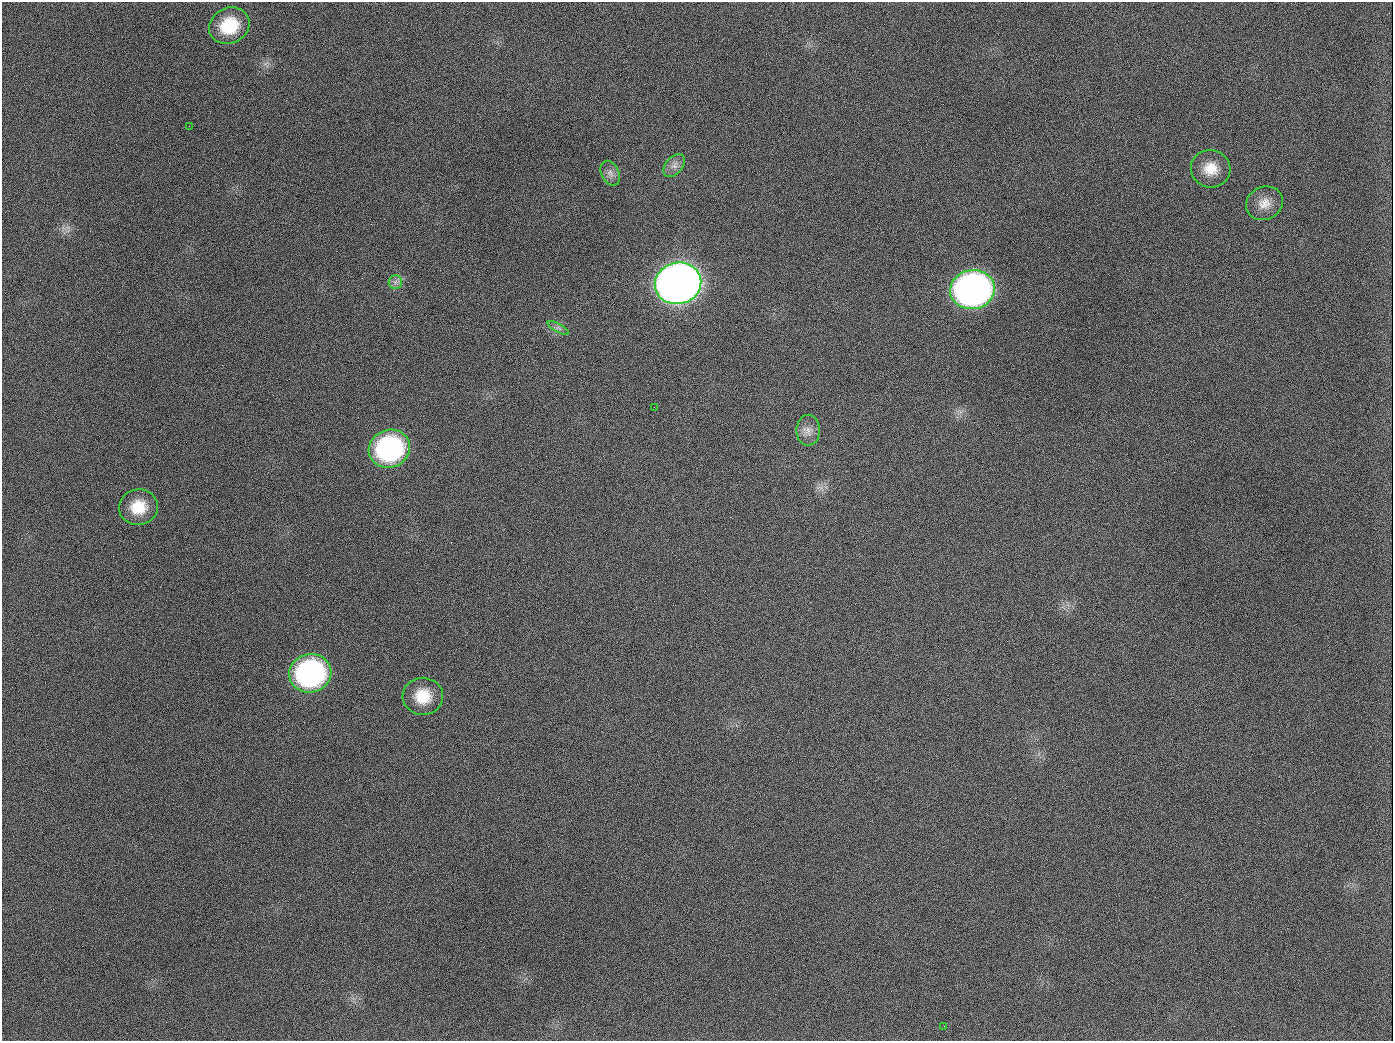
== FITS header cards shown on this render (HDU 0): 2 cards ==
NAXIS1  =                 1391
NAXIS2  =                 1039

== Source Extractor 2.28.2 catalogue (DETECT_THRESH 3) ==
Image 1391 x 1039 px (HDU 0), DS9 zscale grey, 1 PNG px = 1 image px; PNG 1395 x 1043 px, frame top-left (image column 1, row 1039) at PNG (2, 2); each listed source drawn as its Kron ellipse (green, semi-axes under 4 px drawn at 4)
Background 1370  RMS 66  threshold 197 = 3 sigma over >= 5 px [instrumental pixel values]
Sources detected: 17; all 17 listed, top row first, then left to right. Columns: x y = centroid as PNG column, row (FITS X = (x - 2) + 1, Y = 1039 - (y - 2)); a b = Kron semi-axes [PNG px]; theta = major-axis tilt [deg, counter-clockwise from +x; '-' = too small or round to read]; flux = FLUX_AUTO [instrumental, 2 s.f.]
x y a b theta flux
229 26 21 17 26 2.0e+05
189 126 2 2 - 9.5e+03
674 165 13 8 50 3.0e+04
1211 169 20 18 -12 9.5e+04
610 173 13 9 -64 2.8e+04
1264 203 19 16 25 6.4e+04
395 282 7 6 - 1.7e+04
678 283 23 20 16 6.0e+06
972 290 22 19 10 2.6e+06
558 328 12 4 -29 1.5e+04
654 407 2 2 - 4.7e+03
808 430 15 11 -90 4.2e+04
389 449 21 18 19 8.5e+05
138 507 19 18 - 1.3e+05
310 673 21 19 11 1.1e+06
423 696 20 18 -2 1.3e+05
944 1026 3 2 - 8.2e+03